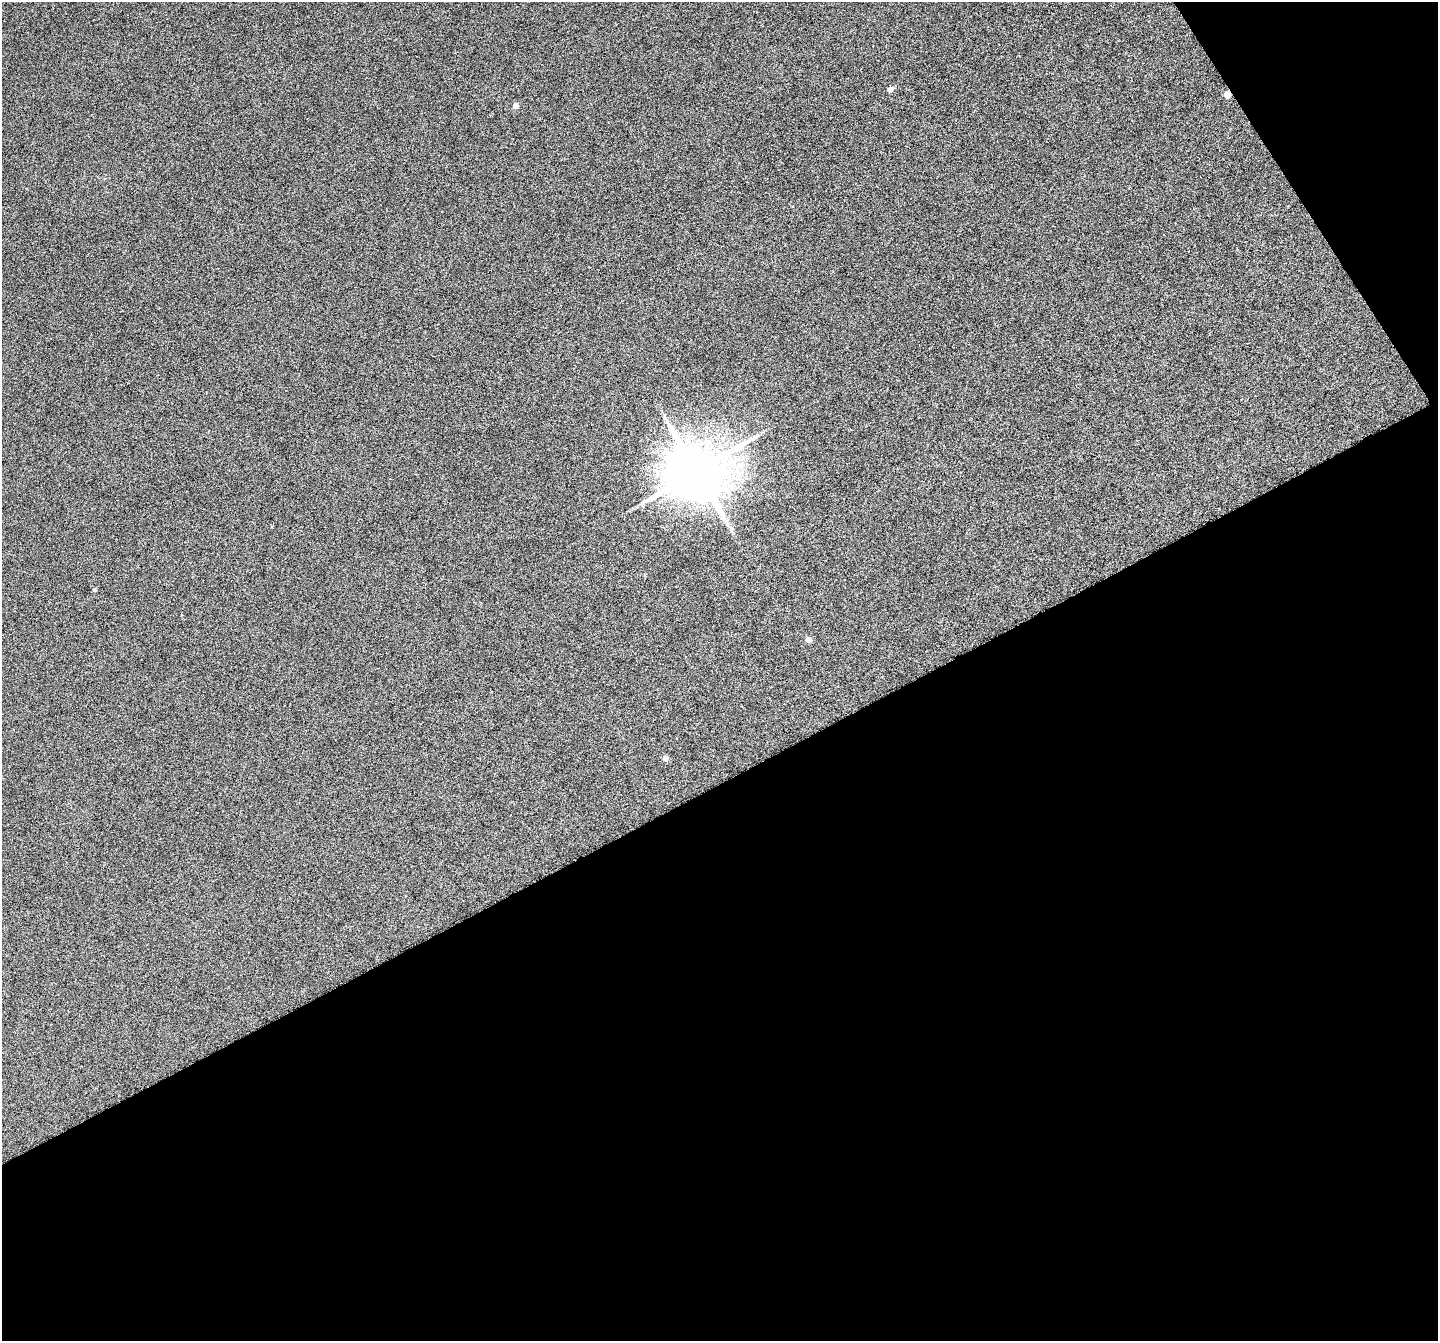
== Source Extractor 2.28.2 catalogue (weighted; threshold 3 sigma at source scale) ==
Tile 4 of 2 x 2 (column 2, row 2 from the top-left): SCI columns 1439-2874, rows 127-1465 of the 2922 x 2922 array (HDU 1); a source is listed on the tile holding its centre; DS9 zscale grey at full resolution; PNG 1440 x 1343 px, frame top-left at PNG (2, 2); no overlay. Shown black and unused: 44% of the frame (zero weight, under 4 of 8 exposures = <1% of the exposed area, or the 3 px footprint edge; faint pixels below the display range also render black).
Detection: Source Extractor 2.28.2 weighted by HDU 2 'WHT'; one run over the whole footprint, this tile lists its part. Background 0.109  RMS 0.31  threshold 1.25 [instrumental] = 3 sigma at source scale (4.09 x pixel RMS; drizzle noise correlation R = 1.36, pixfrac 0.8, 0.05/0.05 arcsec/px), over >= 5 px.
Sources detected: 8; all 8 listed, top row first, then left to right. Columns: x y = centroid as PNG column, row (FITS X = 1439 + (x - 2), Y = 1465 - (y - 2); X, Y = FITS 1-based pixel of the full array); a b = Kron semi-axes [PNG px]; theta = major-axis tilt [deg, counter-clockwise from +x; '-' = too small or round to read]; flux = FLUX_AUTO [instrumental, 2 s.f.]
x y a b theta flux
890 90 4 4 - 200
1227 94 4 4 - 450
515 106 4 4 - 230
753 439 10 3 21 70
696 471 15 14 - 190000
94 590 4 3 - 37
808 640 4 4 - 190
665 758 4 4 - 200
Overlapping masked pixels (flux is a lower limit): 1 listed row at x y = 1227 94